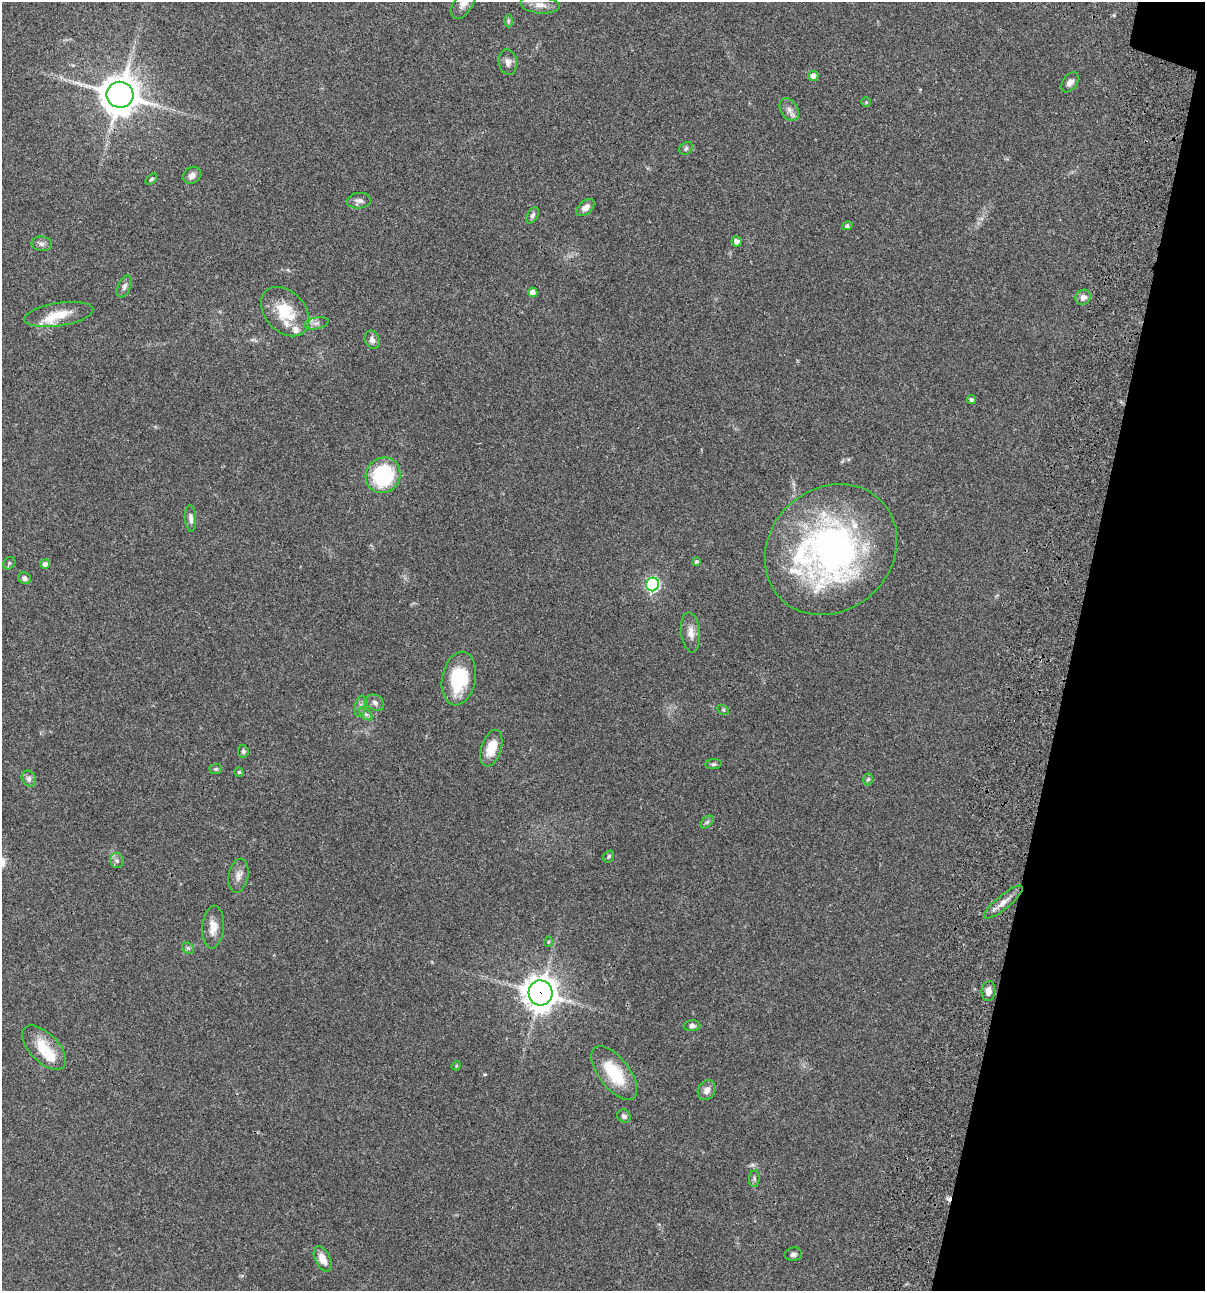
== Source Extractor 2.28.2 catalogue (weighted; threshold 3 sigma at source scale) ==
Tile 8 of 4 x 4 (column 4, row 2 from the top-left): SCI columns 3844-5046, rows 2696-3984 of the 5404 x 5390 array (HDU 1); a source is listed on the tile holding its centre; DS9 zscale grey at full resolution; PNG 1207 x 1293 px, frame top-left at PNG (2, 2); each listed source drawn as its Kron ellipse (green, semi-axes under 4 px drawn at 4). Shown black and unused: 11% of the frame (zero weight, under 3 of 4 exposures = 9% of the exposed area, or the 3 px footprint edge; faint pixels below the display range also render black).
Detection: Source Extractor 2.28.2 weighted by HDU 2 'WHT'; one run over the whole footprint, this tile lists its part. Background 0.047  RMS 0.0061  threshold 0.0276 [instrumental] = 3 sigma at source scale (4.5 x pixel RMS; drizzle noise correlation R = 1.50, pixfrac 1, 0.05/0.05 arcsec/px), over >= 5 px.
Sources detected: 72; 2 inside a brighter object's white glare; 1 cosmic-ray / hot-pixel residue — neither listed nor drawn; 3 inside a brighter listed object's ellipse — not listed separately; the other 66 listed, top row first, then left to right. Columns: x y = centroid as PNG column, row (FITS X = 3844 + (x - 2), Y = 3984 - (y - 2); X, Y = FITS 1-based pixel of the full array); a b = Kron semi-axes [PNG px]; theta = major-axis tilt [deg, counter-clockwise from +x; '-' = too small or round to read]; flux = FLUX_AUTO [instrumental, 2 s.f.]
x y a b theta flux
464 2 19 9 58 5.2
540 5 19 8 -6 4.9
508 21 6 4 90 0.86
508 62 13 9 -82 3.4
813 76 5 5 - 3.5
1070 82 11 7 54 2.8
120 95 13 13 - 1300
866 102 4 4 - 0.57
789 110 12 8 -57 3.4
686 148 7 6 - 1.4
192 175 9 7 44 3.4
151 179 7 4 43 0.93
359 201 12 8 6 2.6
586 207 10 6 41 3.5
533 215 9 5 63 1.6
847 226 5 4 - 1
737 241 5 5 - 3.4
42 244 10 7 -9 2.3
124 286 12 6 65 2
533 292 4 4 - 6.7
1083 297 8 7 - 3.8
285 312 28 20 -47 20
59 314 35 11 9 13
316 323 12 6 12 2.2
372 340 9 7 -68 2.5
971 400 4 4 - 1
383 475 18 17 - 45
191 518 13 5 -86 2.3
831 550 70 61 44 210
696 561 4 4 - 1.4
9 563 7 5 48 1
45 564 5 4 - 2.5
24 578 6 5 - 2.1
653 584 7 6 - 110
691 632 20 9 -83 5.2
459 678 27 17 79 33
375 703 10 7 -34 2.2
360 706 11 5 79 1.9
723 710 6 4 -31 0.78
366 714 8 4 -45 1.5
491 748 19 10 73 11
243 751 6 5 - 1.3
713 764 8 5 6 1.1
216 769 6 5 - 0.91
239 772 4 4 - 1
29 778 8 7 - 2.1
868 779 6 4 71 1
707 822 7 4 45 1.1
609 856 6 5 - 0.95
117 860 7 7 - 1.8
238 876 17 9 78 4.3
1003 902 24 7 39 5.1
213 927 21 11 85 7.2
548 942 5 3 - 0.54
188 948 6 5 - 1.1
989 991 10 7 85 4.5
540 993 12 12 - 860
692 1026 8 5 3 1.7
44 1048 28 14 -45 16
456 1066 5 4 - 0.57
614 1073 32 15 -52 24
707 1090 10 8 56 3.4
624 1116 7 6 - 1.9
754 1179 8 5 85 1.3
793 1254 9 6 10 1.8
323 1259 13 7 -64 6.3
Overlapping masked pixels (flux is a lower limit): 2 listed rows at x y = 1003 902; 540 993
Isophote crosses this tile's border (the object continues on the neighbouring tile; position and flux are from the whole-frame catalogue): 1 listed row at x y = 464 2